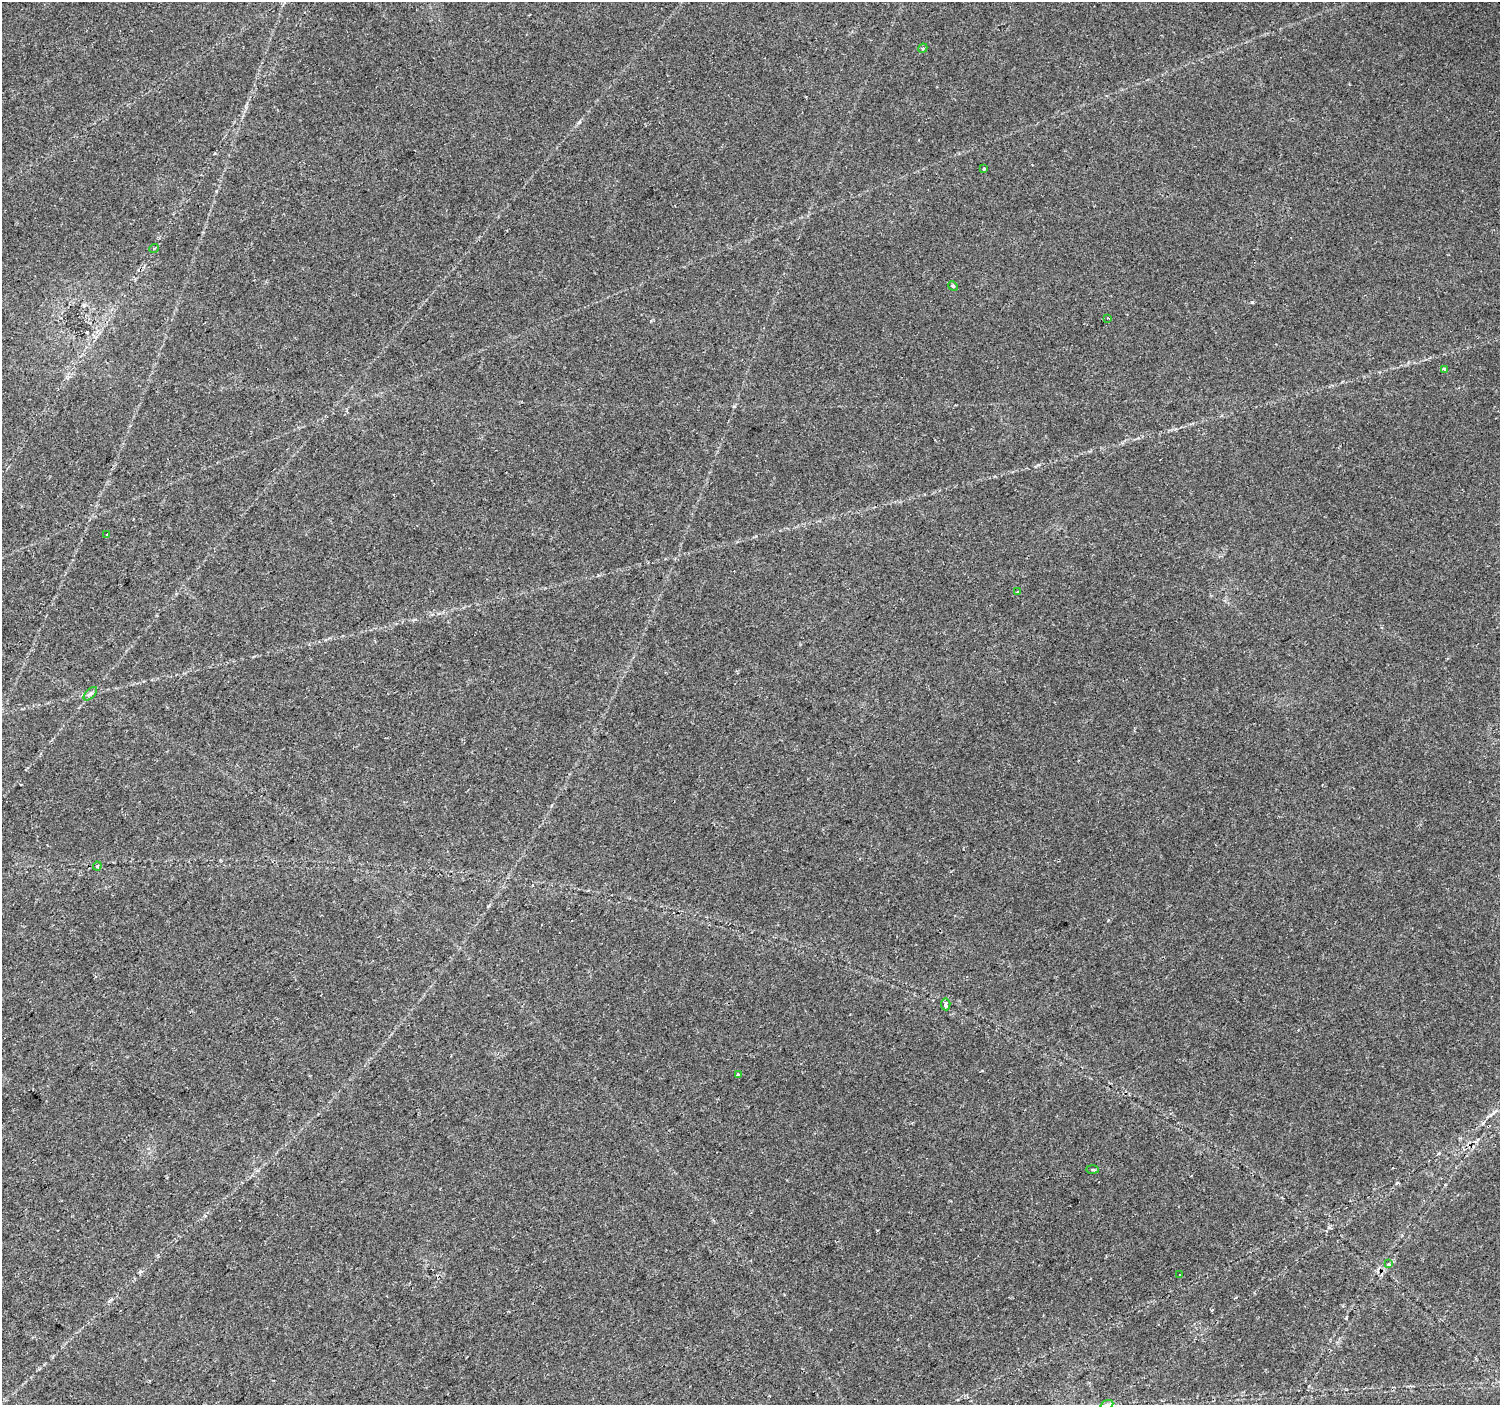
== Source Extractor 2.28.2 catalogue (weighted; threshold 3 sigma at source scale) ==
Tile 7 of 4 x 4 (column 3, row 2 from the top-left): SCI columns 3005-4502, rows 3009-4411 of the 6001 x 5954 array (HDU 1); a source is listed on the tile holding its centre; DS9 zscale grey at full resolution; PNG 1502 x 1407 px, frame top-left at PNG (2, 2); each listed source drawn as its Kron ellipse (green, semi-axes under 4 px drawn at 4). Shown black and unused: <1% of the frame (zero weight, under 2 of 3 exposures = <1% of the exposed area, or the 3 px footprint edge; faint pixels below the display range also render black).
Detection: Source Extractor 2.28.2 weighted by HDU 2 'WHT'; one run over the whole footprint, this tile lists its part. Background 0.0407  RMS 0.0037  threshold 0.0164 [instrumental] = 3 sigma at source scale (4.5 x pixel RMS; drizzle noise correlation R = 1.50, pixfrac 1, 0.0396/0.0396 arcsec/px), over >= 5 px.
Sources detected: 17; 1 cosmic-ray / hot-pixel residue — neither listed nor drawn; the other 16 listed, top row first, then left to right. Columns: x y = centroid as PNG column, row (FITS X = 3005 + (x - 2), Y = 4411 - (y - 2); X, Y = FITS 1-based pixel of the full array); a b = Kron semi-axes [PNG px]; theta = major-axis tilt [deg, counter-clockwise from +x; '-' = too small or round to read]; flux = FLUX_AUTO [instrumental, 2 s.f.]
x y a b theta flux
923 48 5 3 - 0.39
984 169 3 3 - 1.1
154 248 5 3 - 0.32
953 286 5 4 - 0.52
1108 318 3 2 - 0.52
1444 369 4 3 - 0.68
107 535 3 3 - 1
1017 592 3 2 - 0.31
90 694 8 4 44 0.81
97 866 4 4 - 0.46
946 1004 6 4 -84 1.2
738 1075 3 3 - 1.9
1092 1169 6 3 -2 0.49
1388 1264 4 4 - 0.32
1180 1275 3 3 - 0.85
1107 1404 7 4 20 0.75
Isophote crosses this tile's border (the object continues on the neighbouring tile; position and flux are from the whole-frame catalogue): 1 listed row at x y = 1107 1404
Unlisted compact peaks at least as high as the median listed source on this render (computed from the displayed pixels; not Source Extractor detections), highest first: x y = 1252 302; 579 122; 1038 465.